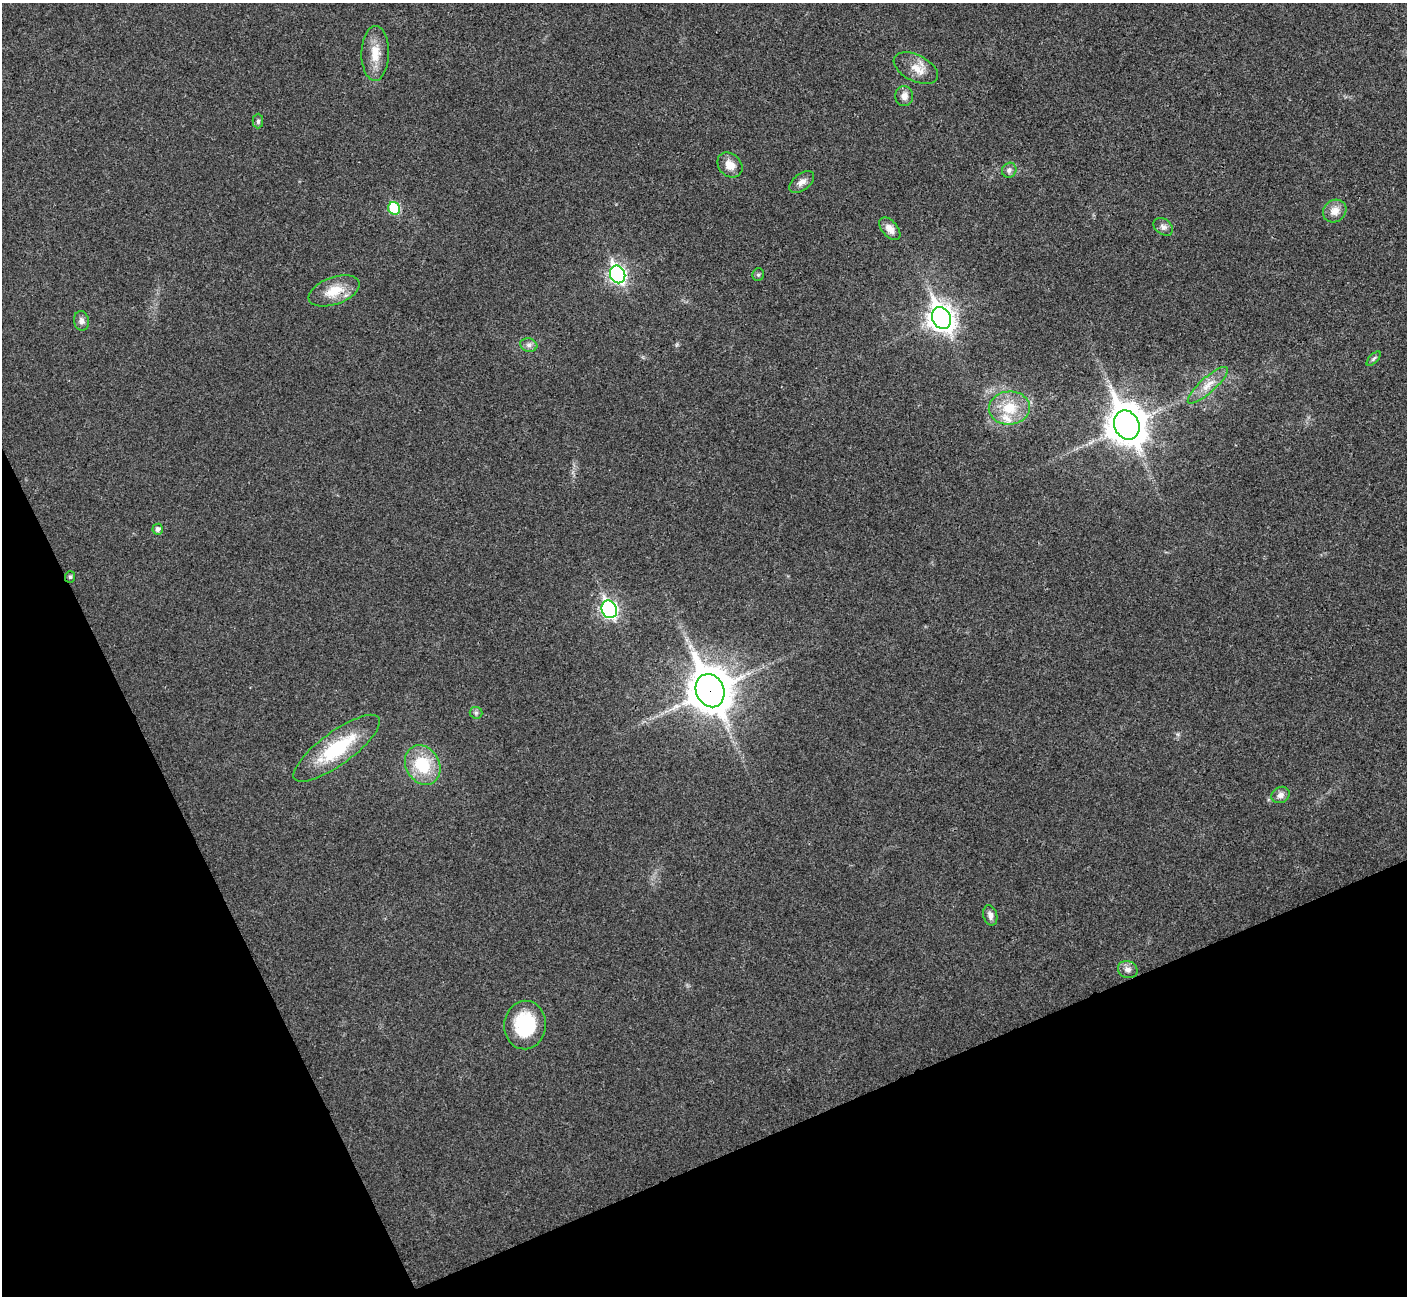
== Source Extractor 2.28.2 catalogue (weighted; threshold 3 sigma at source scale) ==
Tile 14 of 4 x 4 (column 2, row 4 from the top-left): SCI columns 1409-2813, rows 156-1449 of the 5629 x 5617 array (HDU 1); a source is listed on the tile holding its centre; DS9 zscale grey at full resolution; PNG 1409 x 1298 px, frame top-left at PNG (2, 3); each listed source drawn as its Kron ellipse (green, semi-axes under 4 px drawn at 4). Shown black and unused: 22% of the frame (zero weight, under 3 of 4 exposures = <1% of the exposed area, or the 3 px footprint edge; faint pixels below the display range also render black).
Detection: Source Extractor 2.28.2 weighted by HDU 2 'WHT'; one run over the whole footprint, this tile lists its part. Background 0.0221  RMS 0.0053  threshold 0.0239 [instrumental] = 3 sigma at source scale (4.5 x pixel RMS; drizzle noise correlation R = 1.50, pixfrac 1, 0.05/0.05 arcsec/px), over >= 5 px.
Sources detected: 33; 1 inside a brighter listed object's ellipse — not listed separately; the other 32 listed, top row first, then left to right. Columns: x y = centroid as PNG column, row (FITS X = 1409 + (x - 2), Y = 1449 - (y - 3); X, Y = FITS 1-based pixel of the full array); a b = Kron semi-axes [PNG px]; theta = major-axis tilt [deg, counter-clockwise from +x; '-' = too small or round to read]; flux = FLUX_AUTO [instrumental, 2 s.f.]
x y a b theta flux
375 53 27 14 89 10
916 68 24 13 -27 8
904 96 10 9 - 3.5
258 121 7 5 90 1.2
730 165 14 11 -43 5.8
1009 170 8 7 - 2.1
802 182 14 8 38 3.4
394 208 6 6 - 26
1335 211 12 10 38 5.5
1163 227 11 7 -35 2.3
890 229 13 7 -49 4
618 274 9 7 -67 150
758 275 6 5 - 1
334 291 26 13 20 12
941 318 11 9 -65 490
81 321 10 7 -79 2.4
529 345 9 6 -15 1.9
1374 358 9 4 45 0.98
1208 385 26 7 42 6.8
1009 408 20 16 4 15
1127 425 15 12 -66 1200
158 529 5 5 - 1.9
70 577 6 5 - 0.97
609 609 9 7 -66 140
710 691 17 14 -66 1500
476 713 6 6 - 1.1
337 748 52 16 36 34
423 765 21 16 -60 24
1280 795 9 8 - 2.9
990 915 10 7 -75 2.7
1128 970 10 8 -22 2.8
525 1025 24 21 85 32
Overlapping masked pixels (flux is a lower limit): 1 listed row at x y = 710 691